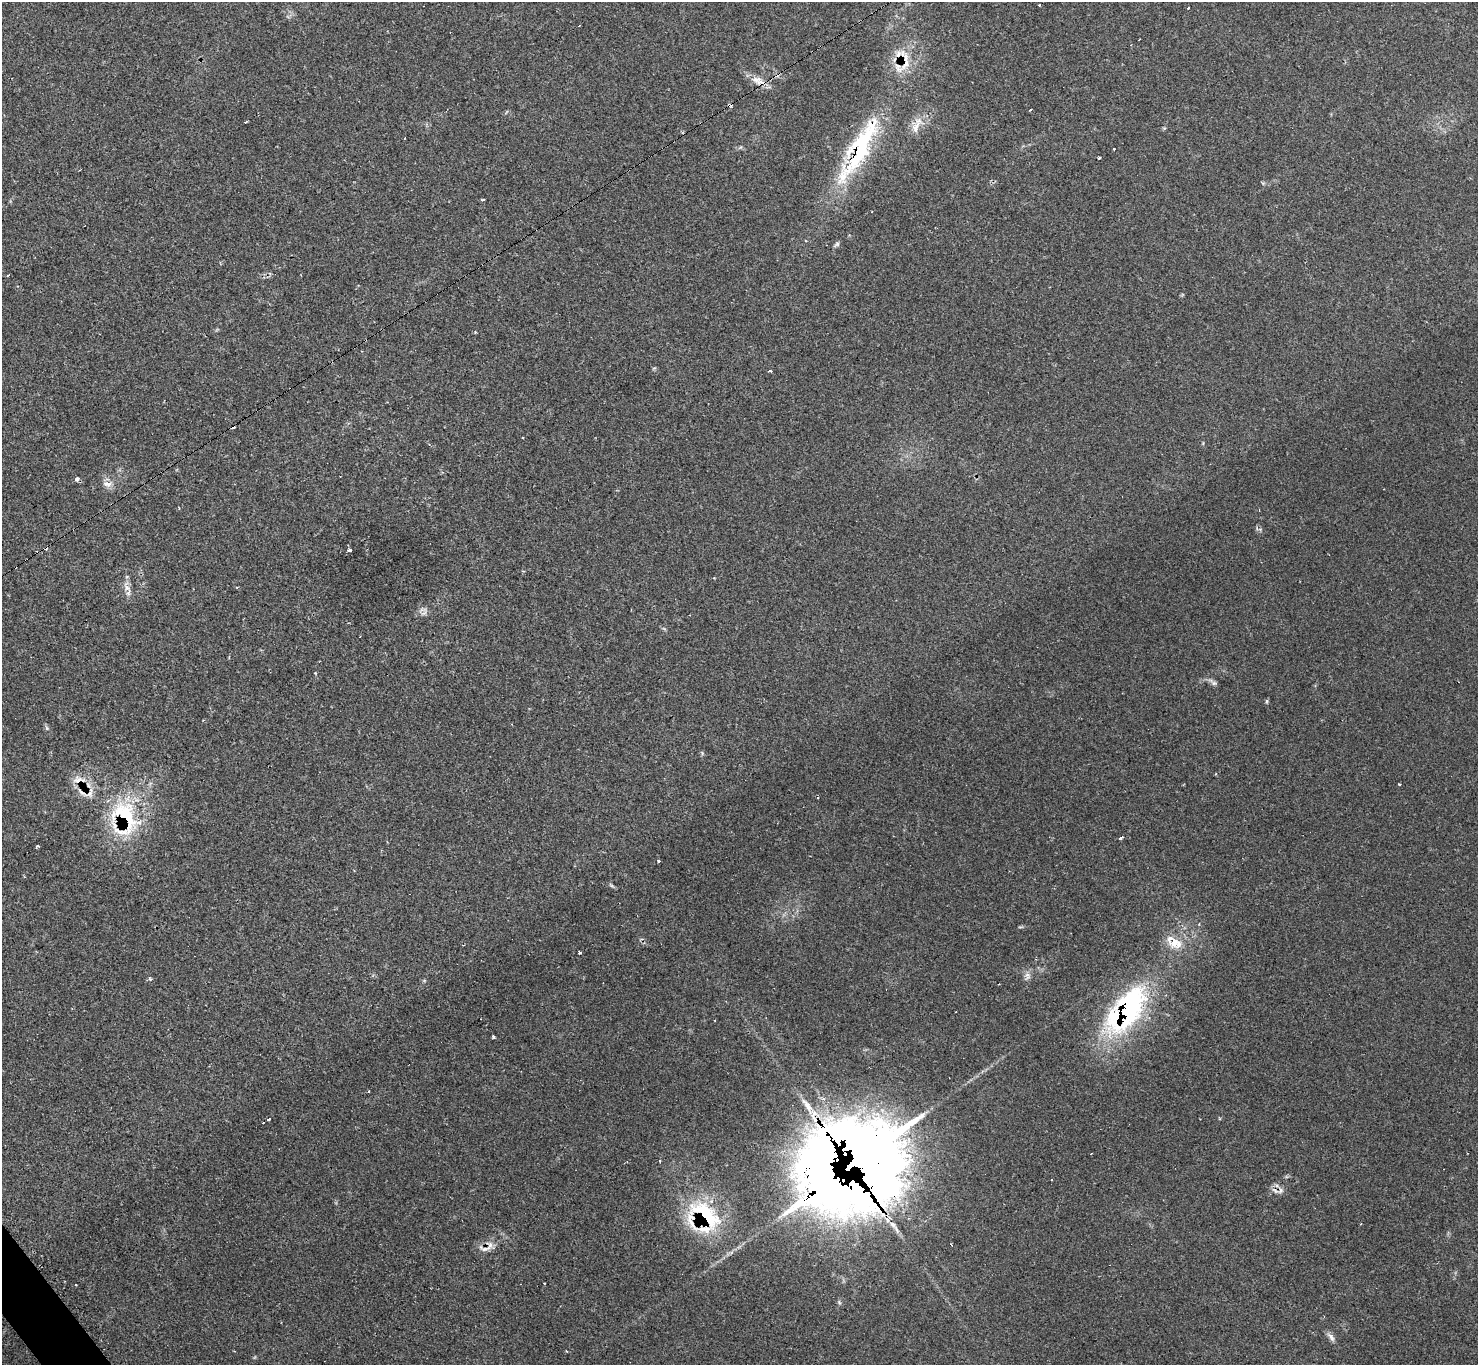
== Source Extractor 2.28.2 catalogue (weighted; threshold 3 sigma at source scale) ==
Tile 7 of 4 x 4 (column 3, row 2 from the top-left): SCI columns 2955-4430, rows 2880-4242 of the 5917 x 5907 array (HDU 1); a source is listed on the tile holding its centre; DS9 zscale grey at full resolution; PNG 1480 x 1367 px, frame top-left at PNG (2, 2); no overlay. Shown black and unused: <1% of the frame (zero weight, under 2 of 3 exposures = <1% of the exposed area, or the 3 px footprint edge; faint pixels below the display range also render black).
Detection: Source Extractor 2.28.2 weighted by HDU 2 'WHT'; one run over the whole footprint, this tile lists its part. Background 0.0673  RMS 0.0062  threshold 0.0279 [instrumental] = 3 sigma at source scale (4.5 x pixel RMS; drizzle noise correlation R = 1.50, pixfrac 1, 0.05/0.05 arcsec/px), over >= 5 px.
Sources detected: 67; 1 inside a brighter object's white glare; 7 cosmic-ray / hot-pixel residue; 1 long thin detection or spike segment (spike, bleed or trail) — not listed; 6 inside a brighter listed object's ellipse — not listed separately; the other 52 listed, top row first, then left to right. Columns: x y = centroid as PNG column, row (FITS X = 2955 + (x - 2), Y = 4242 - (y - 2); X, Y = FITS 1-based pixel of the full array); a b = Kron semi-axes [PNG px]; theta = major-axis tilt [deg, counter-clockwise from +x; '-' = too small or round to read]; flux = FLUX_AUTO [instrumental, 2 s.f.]
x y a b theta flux
1039 5 3 3 - 0.91
1188 8 3 2 - 1.5
579 25 3 2 - 0.68
898 54 21 18 -2 12
760 81 15 11 -44 6.1
1030 110 3 3 - 2.4
916 128 25 11 51 8.5
1114 148 3 3 - 1.7
859 149 106 24 61 82
1099 158 4 3 - 2.9
482 200 4 3 - 0.75
837 244 8 6 55 1.4
8 275 3 2 - 0.63
475 332 3 3 - 0.64
769 371 3 3 - 2.5
522 438 3 3 - 1.4
77 479 4 3 - 3.1
107 484 14 7 -10 3.7
350 550 3 3 - 5.5
127 587 17 8 -69 4.3
424 612 15 6 77 2.3
1214 683 9 6 -9 1.6
1267 701 6 4 71 0.8
47 728 6 4 -88 0.99
78 780 16 11 6 6.5
1399 784 3 3 - 0.82
83 793 24 6 -34 5.2
125 816 49 34 -62 62
1120 838 5 3 - 3
37 846 4 3 - 1.5
659 861 3 3 - 2.3
1175 943 18 14 -10 12
579 952 4 3 - 1.7
1027 976 12 7 -88 2.9
150 979 5 4 - 0.81
1125 1011 73 39 44 110
493 1037 4 3 - 0.87
368 1091 3 2 - 1.5
268 1119 3 3 - 1.4
815 1119 16 7 -45 7.2
263 1123 3 3 - 1.5
861 1159 40 20 31 15000
660 1161 4 2 - 0.57
1281 1190 10 7 85 2.5
705 1216 45 24 -44 55
892 1224 13 7 -50 3.8
1361 1224 3 2 - 0.57
951 1245 4 2 - 0.56
485 1249 23 7 -10 4.5
839 1302 6 4 -47 0.92
1331 1337 14 6 -54 2.7
566 1351 3 2 - 0.6
Overlapping masked pixels (flux is a lower limit): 11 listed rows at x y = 898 54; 859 149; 78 780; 83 793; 125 816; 1125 1011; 815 1119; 861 1159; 1281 1190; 705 1216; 485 1249